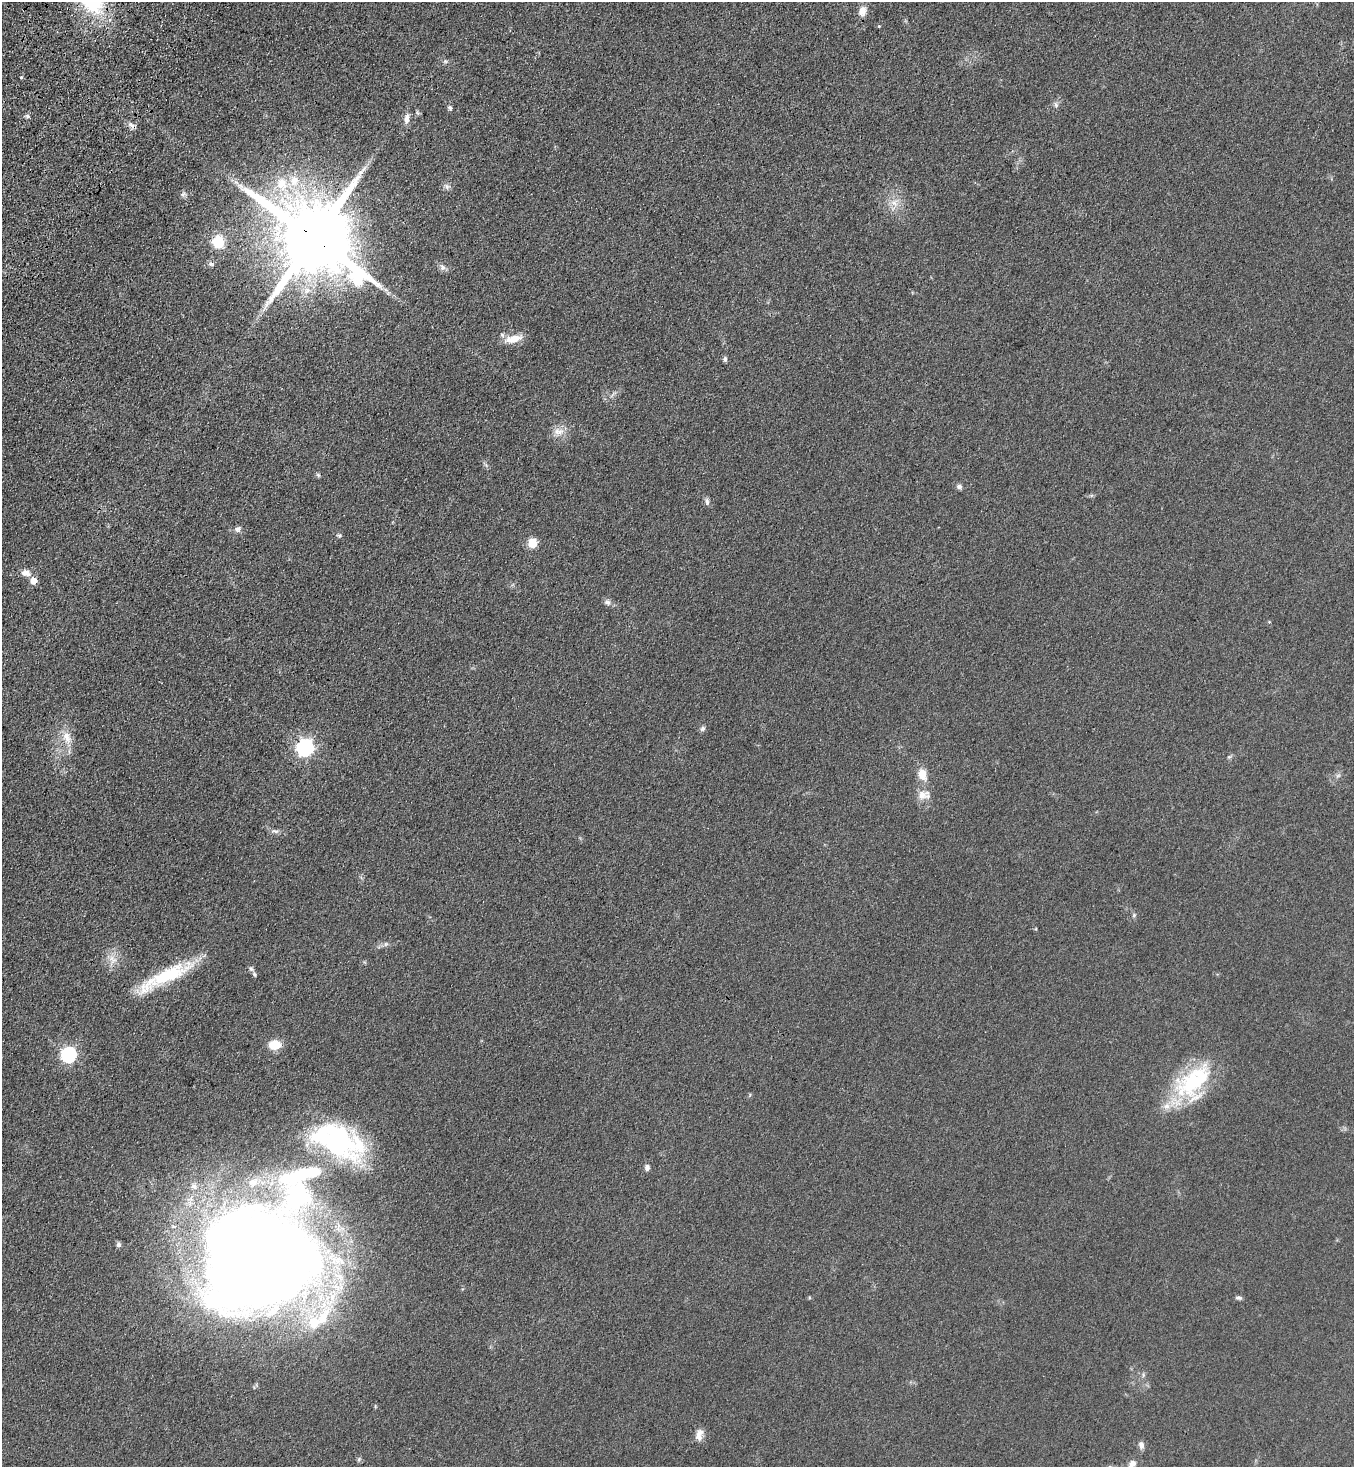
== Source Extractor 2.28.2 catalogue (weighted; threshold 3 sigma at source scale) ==
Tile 11 of 4 x 4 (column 3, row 3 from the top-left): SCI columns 2960-4311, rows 1542-3006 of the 6057 x 6013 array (HDU 1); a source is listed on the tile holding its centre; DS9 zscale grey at full resolution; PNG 1356 x 1469 px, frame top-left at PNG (2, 2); no overlay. Shown black and unused: <1% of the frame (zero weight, under 3 of 4 exposures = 6% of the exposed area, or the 3 px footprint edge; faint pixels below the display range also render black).
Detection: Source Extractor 2.28.2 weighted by HDU 2 'WHT'; one run over the whole footprint, this tile lists its part. Background 0.0553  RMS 0.0075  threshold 0.0337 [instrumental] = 3 sigma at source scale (4.5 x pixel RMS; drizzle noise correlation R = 1.50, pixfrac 1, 0.05/0.05 arcsec/px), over >= 5 px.
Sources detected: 65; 1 inside a brighter object's white glare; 1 cosmic-ray / hot-pixel residue — not listed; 7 inside a brighter listed object's ellipse — not listed separately; the other 56 listed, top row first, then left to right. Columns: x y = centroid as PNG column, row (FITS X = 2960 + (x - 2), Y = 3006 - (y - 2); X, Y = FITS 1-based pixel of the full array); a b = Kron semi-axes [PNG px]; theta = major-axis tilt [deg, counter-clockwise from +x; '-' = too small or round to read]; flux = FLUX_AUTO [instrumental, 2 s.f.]
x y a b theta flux
93 2 36 34 -41 52
862 11 11 8 71 6.5
445 61 6 5 - 1.3
21 77 3 3 - 1.3
1056 105 8 6 -65 2
450 108 5 4 - 1.8
27 116 6 5 - 1.7
406 119 15 7 84 4.4
236 182 8 4 -52 2.1
282 184 22 16 -71 21
447 186 8 7 - 2.4
183 194 8 4 45 1.6
894 203 10 7 -63 5.3
314 238 24 19 -39 11000
218 242 11 10 - 22
211 264 8 6 -22 1.9
442 267 10 7 -61 2.9
514 339 22 8 12 11
725 359 7 5 87 1.6
558 432 16 10 1 7
318 475 6 5 - 1.2
959 487 6 6 - 2.5
707 502 10 5 -80 2.3
238 529 8 7 - 2.6
339 535 7 4 7 1.2
533 543 6 5 - 33
26 573 12 8 -11 5.1
34 581 6 5 - 9.5
608 602 8 8 - 2.8
703 728 6 6 - 2.2
67 737 19 11 -68 10
305 747 8 8 - 200
1229 757 7 4 19 1.1
922 775 14 10 -73 9.6
1338 776 7 4 19 1.4
922 795 17 12 20 7.7
275 831 11 6 -4 2.6
1134 915 6 5 - 1.2
386 944 7 4 89 1.3
114 960 13 7 38 5.3
251 969 8 6 -29 2.1
165 976 70 14 27 50
275 1045 11 8 1 16
69 1054 7 7 - 120
1193 1082 53 32 45 70
335 1140 61 34 -39 130
647 1167 8 6 84 2.3
194 1186 9 8 - 3.6
118 1244 6 5 - 1.9
258 1262 105 91 16 1400
1239 1298 9 4 -1 1.7
1143 1375 7 4 73 1.2
699 1435 16 8 81 5.4
1141 1445 10 7 -85 3.1
359 1459 6 5 - 1.2
1132 1464 10 7 43 4.5
Overlapping masked pixels (flux is a lower limit): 2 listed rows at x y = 862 11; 314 238
Isophote crosses this tile's border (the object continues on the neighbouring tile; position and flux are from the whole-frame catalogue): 2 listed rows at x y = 93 2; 1132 1464